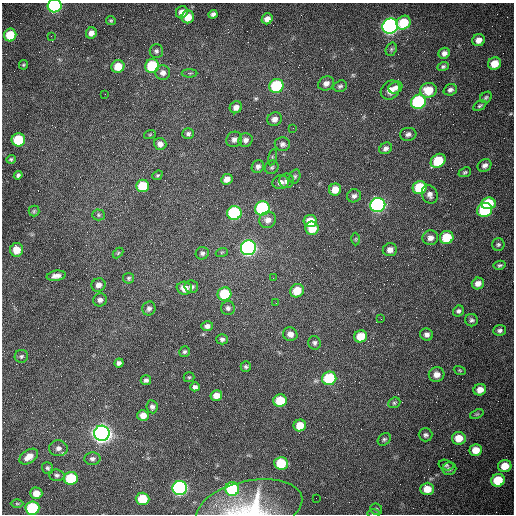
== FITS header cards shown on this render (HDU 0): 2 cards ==
NAXIS1  =                  512 /fastest changing axis
NAXIS2  =                  512 /next to fastest changing axis

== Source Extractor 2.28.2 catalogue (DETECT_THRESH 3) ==
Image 512 x 512 px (HDU 0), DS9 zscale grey, 1 PNG px = 1 image px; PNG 516 x 516 px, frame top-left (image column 1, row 512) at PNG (2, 3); each listed source drawn as its Kron ellipse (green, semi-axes under 4 px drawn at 4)
Background 1530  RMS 24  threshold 71.1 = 3 sigma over >= 5 px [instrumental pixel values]
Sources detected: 152; all 152 listed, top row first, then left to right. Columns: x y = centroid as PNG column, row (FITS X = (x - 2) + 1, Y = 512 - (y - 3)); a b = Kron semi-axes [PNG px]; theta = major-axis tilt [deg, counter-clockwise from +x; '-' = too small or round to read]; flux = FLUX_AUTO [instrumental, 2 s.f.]
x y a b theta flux
55 6 7 6 - 2.1e+05
182 12 6 5 - 1.0e+04
213 14 4 4 - 4.2e+03
188 17 6 6 - 2.2e+04
267 19 6 5 - 9.2e+03
111 20 5 4 - 1.8e+03
404 23 7 6 - 4.7e+04
390 26 8 7 - 7.3e+05
91 33 5 5 - 8.5e+03
10 35 6 6 - 4.4e+04
51 36 2 2 - 1.1e+03
479 40 6 6 - 1.1e+04
391 49 7 5 69 3.0e+03
156 51 7 6 - 3.8e+03
444 53 6 5 - 6.5e+03
494 64 6 6 - 2.4e+04
23 65 5 4 - 1.9e+03
118 66 6 6 - 2.6e+04
152 66 7 6 - 9.7e+04
443 66 5 4 - 3.1e+03
163 73 7 7 - 7.7e+03
189 73 8 4 0 2.6e+03
326 83 8 7 - 8.0e+03
276 86 7 7 - 1.3e+05
340 86 7 5 20 3.5e+03
395 87 7 5 26 6.7e+03
390 90 10 8 47 1.4e+04
428 90 8 7 - 3.4e+04
450 90 7 5 21 5.1e+03
105 94 2 2 - 9.1e+02
486 97 6 5 - 2.7e+03
418 102 7 7 - 2.0e+05
480 106 7 4 31 2.8e+03
236 107 6 5 - 8.0e+03
274 119 7 6 - 8.2e+03
293 128 2 2 - 7.9e+02
150 134 6 4 20 1.4e+03
188 134 6 5 - 3.8e+03
408 134 8 6 6 5.0e+03
234 139 8 7 - 6.1e+03
18 140 6 6 - 7.0e+04
246 140 7 6 - 6.2e+03
160 144 6 6 - 7.0e+03
282 144 7 7 - 5.0e+03
386 148 7 5 34 5.3e+03
272 157 8 3 78 2.2e+03
11 159 5 4 - 2.5e+03
438 161 8 6 39 6.0e+04
485 165 7 6 - 5.8e+03
258 166 7 6 - 5.2e+03
272 167 7 6 - 3.1e+03
465 172 6 4 21 2.5e+03
18 175 4 4 - 3.3e+03
157 175 5 4 - 2.1e+03
295 176 7 5 75 2.9e+03
227 179 6 5 - 1.0e+04
286 181 7 7 - 5.6e+03
280 182 8 7 - 7.7e+03
143 186 6 6 - 5.9e+04
420 188 7 6 - 8.7e+04
335 190 6 6 - 1.9e+04
430 195 9 7 -63 7.3e+03
354 196 7 6 - 5.2e+03
488 203 7 6 - 7.0e+04
378 205 7 7 - 4.4e+05
262 208 7 7 - 2.6e+05
485 210 8 7 - 1.2e+05
34 211 5 5 - 2.4e+03
234 213 7 7 - 2.0e+05
98 215 6 5 - 2.8e+03
268 220 8 8 - 9.4e+03
310 221 6 6 - 2.7e+04
312 228 6 6 - 3.4e+04
447 237 7 6 - 4.8e+04
430 238 8 7 - 9.1e+03
356 239 6 4 89 2.2e+03
498 244 6 6 - 3.2e+03
248 248 7 7 - 5.5e+05
16 250 7 6 - 2.3e+04
390 250 7 6 - 9.2e+03
222 252 6 4 19 1.8e+03
118 253 6 4 46 1.7e+03
202 253 7 6 - 4.5e+03
500 265 6 4 9 2.6e+03
56 276 9 5 9 8.1e+03
129 278 5 5 - 2.7e+03
273 278 2 2 - 7.8e+02
478 283 6 6 - 9.9e+03
98 285 7 6 - 8.0e+03
191 287 7 6 - 4.7e+03
184 288 7 6 - 1.4e+04
297 291 7 6 - 3.3e+04
224 294 7 6 - 7.0e+04
100 300 7 6 - 6.0e+03
276 303 3 2 - 1.2e+03
149 308 7 6 - 4.8e+03
228 308 7 7 - 4.6e+03
458 311 6 5 - 3.9e+03
381 319 2 2 - 8.7e+02
472 320 6 6 - 3.9e+03
207 326 6 5 - 5.6e+03
500 330 6 5 - 4.2e+03
290 334 7 6 - 9.9e+03
427 334 6 6 - 5.9e+03
361 336 6 6 - 3.1e+04
222 339 6 5 - 4.2e+03
314 343 7 6 - 4.0e+03
184 352 6 5 - 3.0e+03
21 356 7 6 - 3.5e+03
119 363 5 4 - 5.0e+03
246 367 5 5 - 2.8e+03
460 370 6 4 -20 1.8e+03
437 374 8 7 - 1.2e+04
189 377 5 5 - 1.9e+03
329 378 7 6 - 1.0e+05
146 380 5 5 - 3.9e+03
195 387 5 4 - 4.4e+03
480 390 6 5 - 1.3e+04
216 396 6 5 - 1.3e+04
280 401 7 6 - 4.4e+04
394 403 6 5 - 2.6e+03
152 407 6 6 - 4.8e+03
477 414 7 4 23 2.5e+03
143 415 5 5 - 1.2e+04
300 425 6 6 - 2.4e+04
102 433 8 7 - 1.3e+06
426 435 7 6 - 4.1e+03
459 438 7 6 - 2.4e+04
384 439 7 5 43 3.1e+03
58 448 9 8 - 7.7e+03
476 450 6 5 - 1.9e+04
29 457 10 6 34 1.5e+04
92 459 8 6 4 4.9e+03
281 463 7 6 - 6.1e+04
446 465 7 5 -15 2.8e+03
505 466 7 6 - 2.7e+04
47 468 6 5 - 2.8e+03
449 469 7 6 - 4.3e+03
57 475 7 6 - 4.2e+03
71 478 7 6 - 7.7e+04
498 480 7 6 - 5.0e+04
180 488 7 7 - 4.2e+05
232 489 7 7 - 1.5e+05
427 489 7 6 - 2.1e+04
36 493 6 6 - 1.5e+04
316 498 2 2 - 3.4e+03
142 499 7 6 - 4.3e+04
17 504 6 4 -1 2.2e+03
32 508 7 6 - 1.1e+05
249 508 54 27 12 1.2e+05
376 509 6 5 - 2.9e+03
374 514 6 3 -1 2.1e+03
At the frame edge (FLAGS 8, measured only in part): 4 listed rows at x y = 55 6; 32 508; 249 508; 374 514